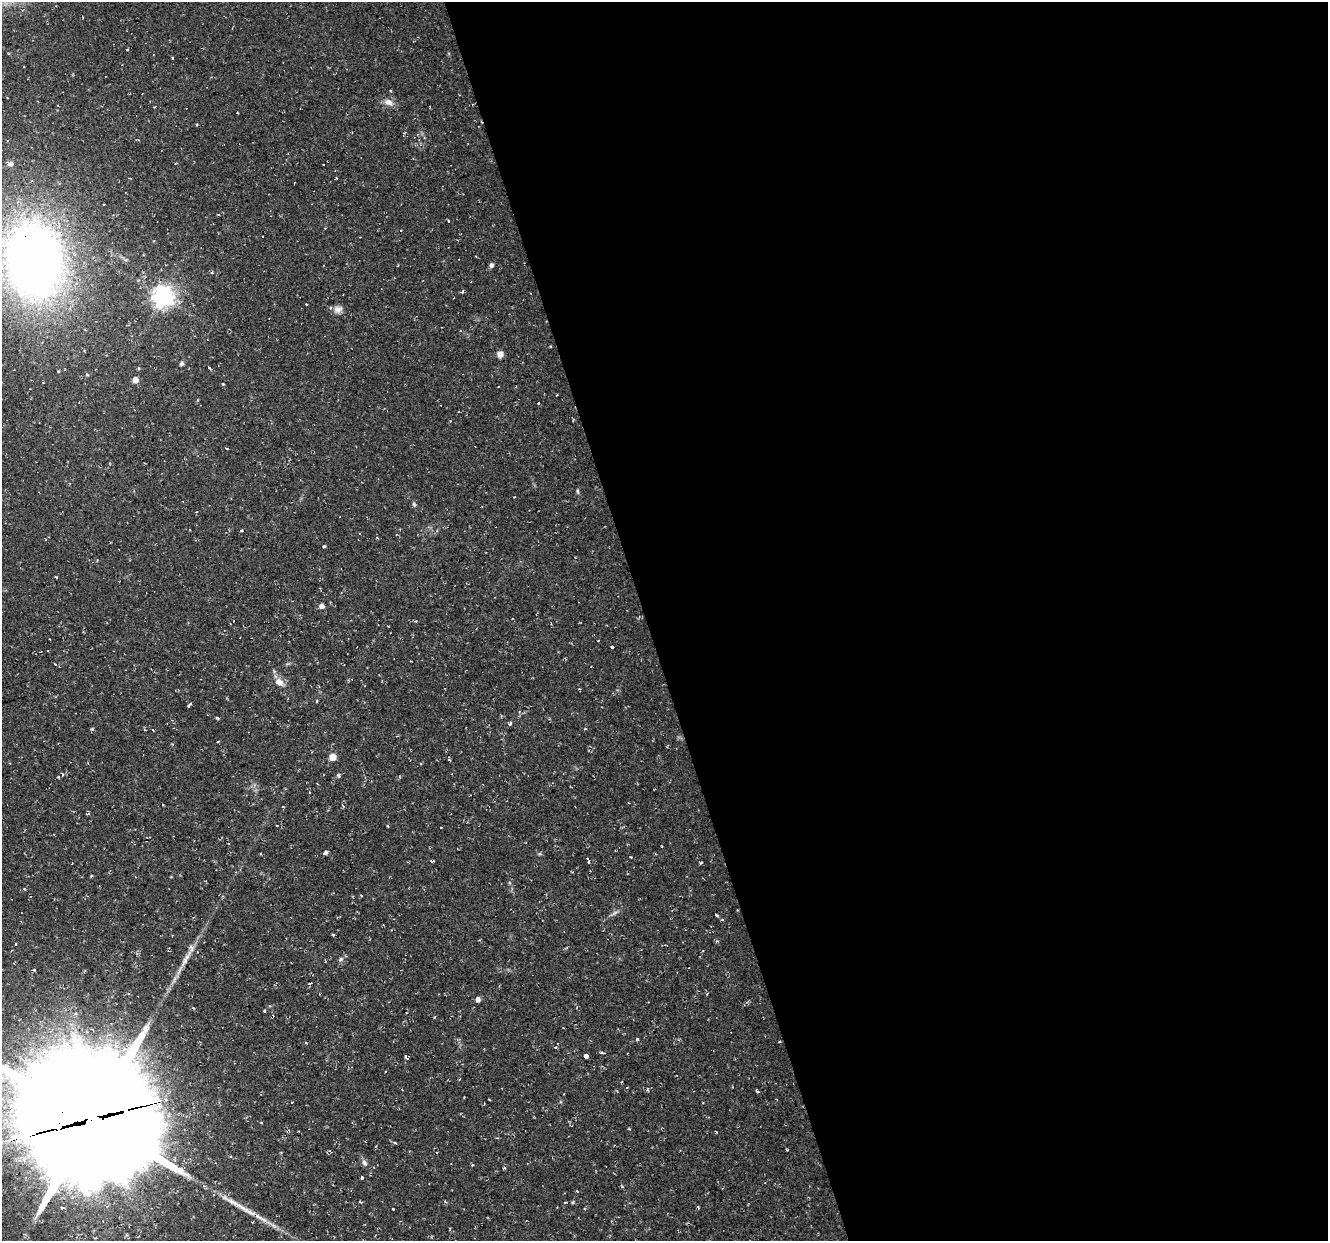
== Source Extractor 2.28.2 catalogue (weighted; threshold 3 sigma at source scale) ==
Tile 8 of 4 x 4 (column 4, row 2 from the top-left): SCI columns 3978-5303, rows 2585-3823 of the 5303 x 5123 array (HDU 1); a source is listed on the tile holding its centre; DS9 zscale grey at full resolution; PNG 1330 x 1243 px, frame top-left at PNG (2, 2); no overlay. Shown black and unused: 51% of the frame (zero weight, under 2 of 3 exposures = <1% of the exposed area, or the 3 px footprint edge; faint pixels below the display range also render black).
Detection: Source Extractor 2.28.2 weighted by HDU 2 'WHT'; one run over the whole footprint, this tile lists its part. Background 0.0251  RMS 0.0042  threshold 0.0187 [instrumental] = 3 sigma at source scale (4.5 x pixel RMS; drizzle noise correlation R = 1.50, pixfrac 1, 0.0396/0.0396 arcsec/px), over >= 5 px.
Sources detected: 93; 2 inside a brighter object's white glare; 10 cosmic-ray / hot-pixel residue — not listed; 1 inside a brighter listed object's ellipse — not listed separately; the other 80 listed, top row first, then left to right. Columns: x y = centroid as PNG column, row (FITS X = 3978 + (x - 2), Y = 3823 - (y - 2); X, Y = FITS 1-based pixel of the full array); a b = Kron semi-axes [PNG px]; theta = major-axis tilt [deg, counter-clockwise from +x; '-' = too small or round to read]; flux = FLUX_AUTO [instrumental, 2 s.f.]
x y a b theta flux
127 50 3 3 - 0.71
173 58 3 3 - 1.2
388 102 14 8 -19 2.9
197 124 4 3 - 0.38
10 164 8 7 - 1.6
448 221 3 3 - 0.91
34 261 60 44 -81 380
491 265 5 4 - 1.4
212 272 3 3 - 0.69
163 296 7 7 - 280
306 304 3 2 - 0.4
338 309 12 9 8 2.3
500 354 6 6 - 2.5
182 363 4 4 - 1.2
208 368 3 3 - 1.8
58 371 3 3 - 1.2
136 380 5 4 - 4
223 384 3 3 - 0.39
498 387 3 2 - 0.28
557 395 2 2 - 0.42
538 403 3 2 - 0.48
226 449 3 2 - 0.61
577 491 5 5 - 0.58
414 504 6 5 - 0.65
241 530 3 3 - 0.46
324 546 4 3 - 1.7
56 577 4 2 - 0.36
322 606 5 4 - 2.1
612 646 3 3 - 5.2
279 682 10 8 -29 3.4
317 701 3 3 - 0.5
189 705 5 3 - 1.4
217 718 4 3 - 0.58
510 724 4 3 - 2.8
92 729 4 4 - 0.53
218 741 3 2 - 0.39
333 757 5 5 - 7
449 760 4 3 - 0.48
58 777 3 3 - 0.67
88 814 5 3 - 0.48
277 826 2 2 - 0.27
387 826 4 2 - 0.33
441 827 3 2 - 0.44
326 853 5 4 - 1.1
588 861 7 3 -80 0.83
701 862 4 3 - 0.44
25 889 4 3 - 0.7
361 895 3 2 - 0.31
614 913 9 4 41 1.1
716 915 4 3 - 0.52
722 919 3 3 - 0.81
333 934 4 3 - 0.52
16 944 3 2 - 0.53
186 958 29 6 60 5
341 959 6 5 - 0.87
310 983 4 2 - 0.84
478 999 5 5 - 2
264 1011 3 3 - 0.49
637 1039 4 4 - 0.5
306 1043 4 3 - 0.36
555 1047 4 3 - 0.47
602 1053 7 2 -15 0.52
627 1053 2 2 - 0.43
586 1056 3 3 - 18
406 1057 3 3 - 2.1
627 1088 3 3 - 0.47
757 1091 5 3 - 0.51
93 1120 49 44 -37 13000
261 1123 3 3 - 0.36
24 1138 8 4 11 160
365 1163 9 6 -57 1.3
472 1165 4 3 - 0.4
362 1177 3 3 - 2.5
360 1202 4 2 - 0.44
445 1202 5 3 - 0.47
565 1202 4 3 - 0.45
573 1202 5 4 - 0.49
61 1208 3 3 - 2.8
393 1209 3 3 - 0.79
246 1210 39 7 -29 7.7
Overlapping masked pixels (flux is a lower limit): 4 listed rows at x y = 34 261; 93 1120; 24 1138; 246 1210
Isophote crosses this tile's border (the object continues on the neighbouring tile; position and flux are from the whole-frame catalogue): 2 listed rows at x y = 34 261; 93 1120
Unlisted compact peaks at least as high as the median listed source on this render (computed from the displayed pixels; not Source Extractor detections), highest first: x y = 338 775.